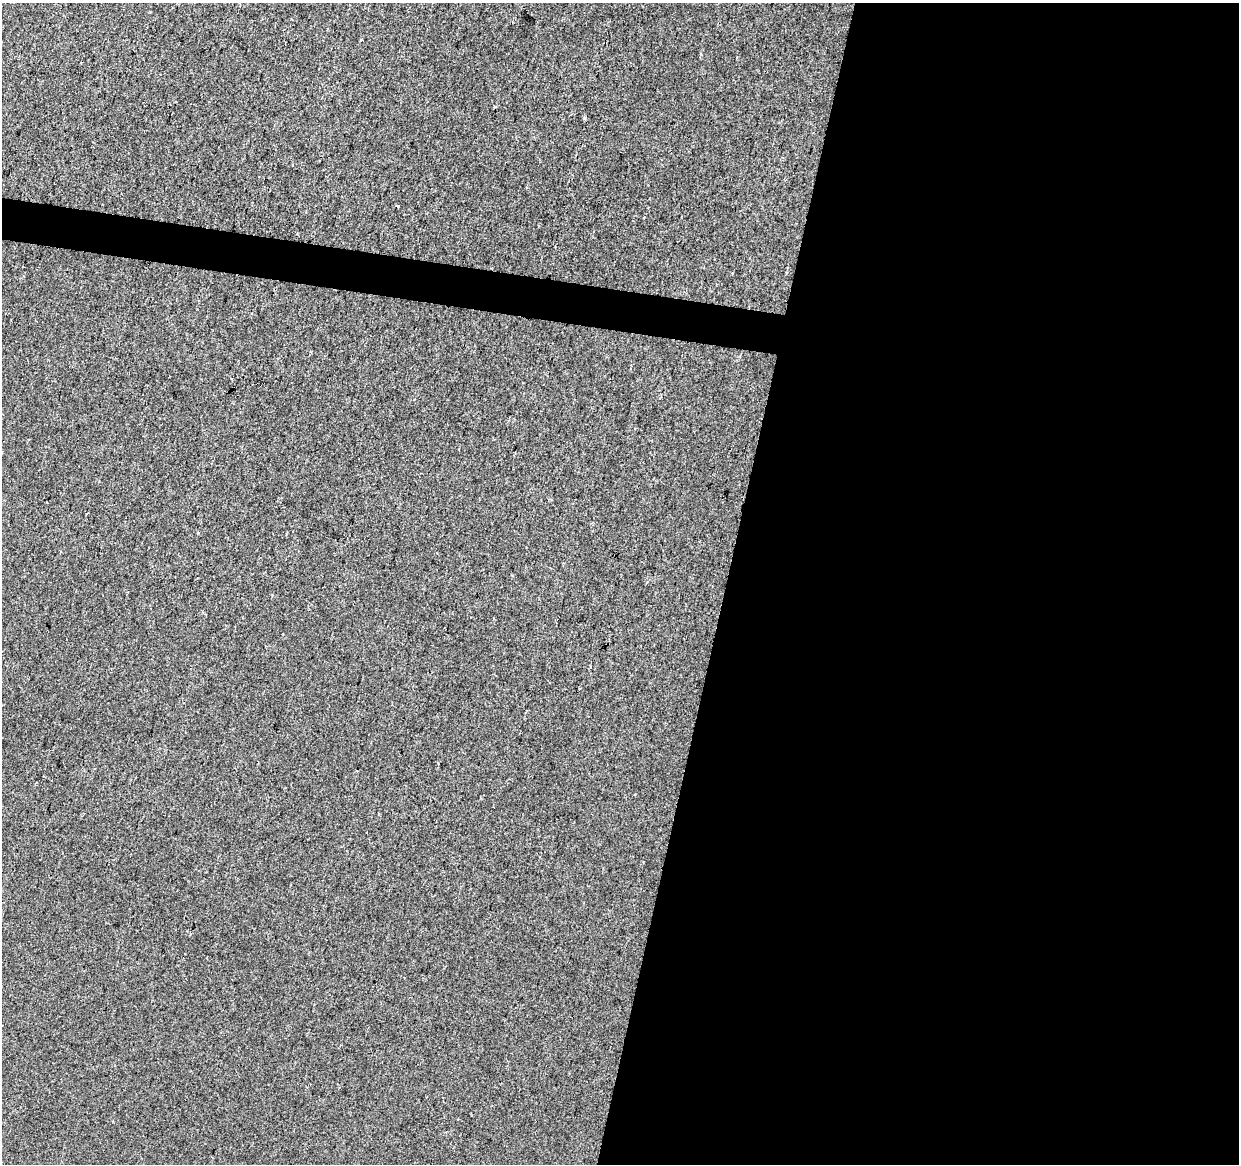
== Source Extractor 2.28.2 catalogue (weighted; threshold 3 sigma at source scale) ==
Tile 12 of 4 x 4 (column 4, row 3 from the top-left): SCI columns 3725-4961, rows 1448-2609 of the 4961 x 5162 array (HDU 1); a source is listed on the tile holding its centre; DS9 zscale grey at full resolution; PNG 1241 x 1166 px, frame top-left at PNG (2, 3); no overlay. Shown black and unused: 44% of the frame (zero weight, under 2 of 3 exposures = <1% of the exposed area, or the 3 px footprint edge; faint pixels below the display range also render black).
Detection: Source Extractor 2.28.2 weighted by HDU 2 'WHT'; one run over the whole footprint, this tile lists its part. Background 0.0101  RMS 0.0057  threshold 0.0259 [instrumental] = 3 sigma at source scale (4.5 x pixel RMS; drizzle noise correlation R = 1.50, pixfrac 1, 0.0396/0.0396 arcsec/px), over >= 5 px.
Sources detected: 6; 3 cosmic-ray / hot-pixel residue — not listed; the other 3 listed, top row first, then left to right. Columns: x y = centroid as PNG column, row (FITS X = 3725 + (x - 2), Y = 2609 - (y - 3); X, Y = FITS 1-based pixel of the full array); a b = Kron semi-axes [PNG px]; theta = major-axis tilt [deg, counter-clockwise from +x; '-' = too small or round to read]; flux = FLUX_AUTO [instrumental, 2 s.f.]
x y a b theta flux
361 40 3 2 - 0.41
644 217 3 3 - 2.5
198 533 3 3 - 0.51